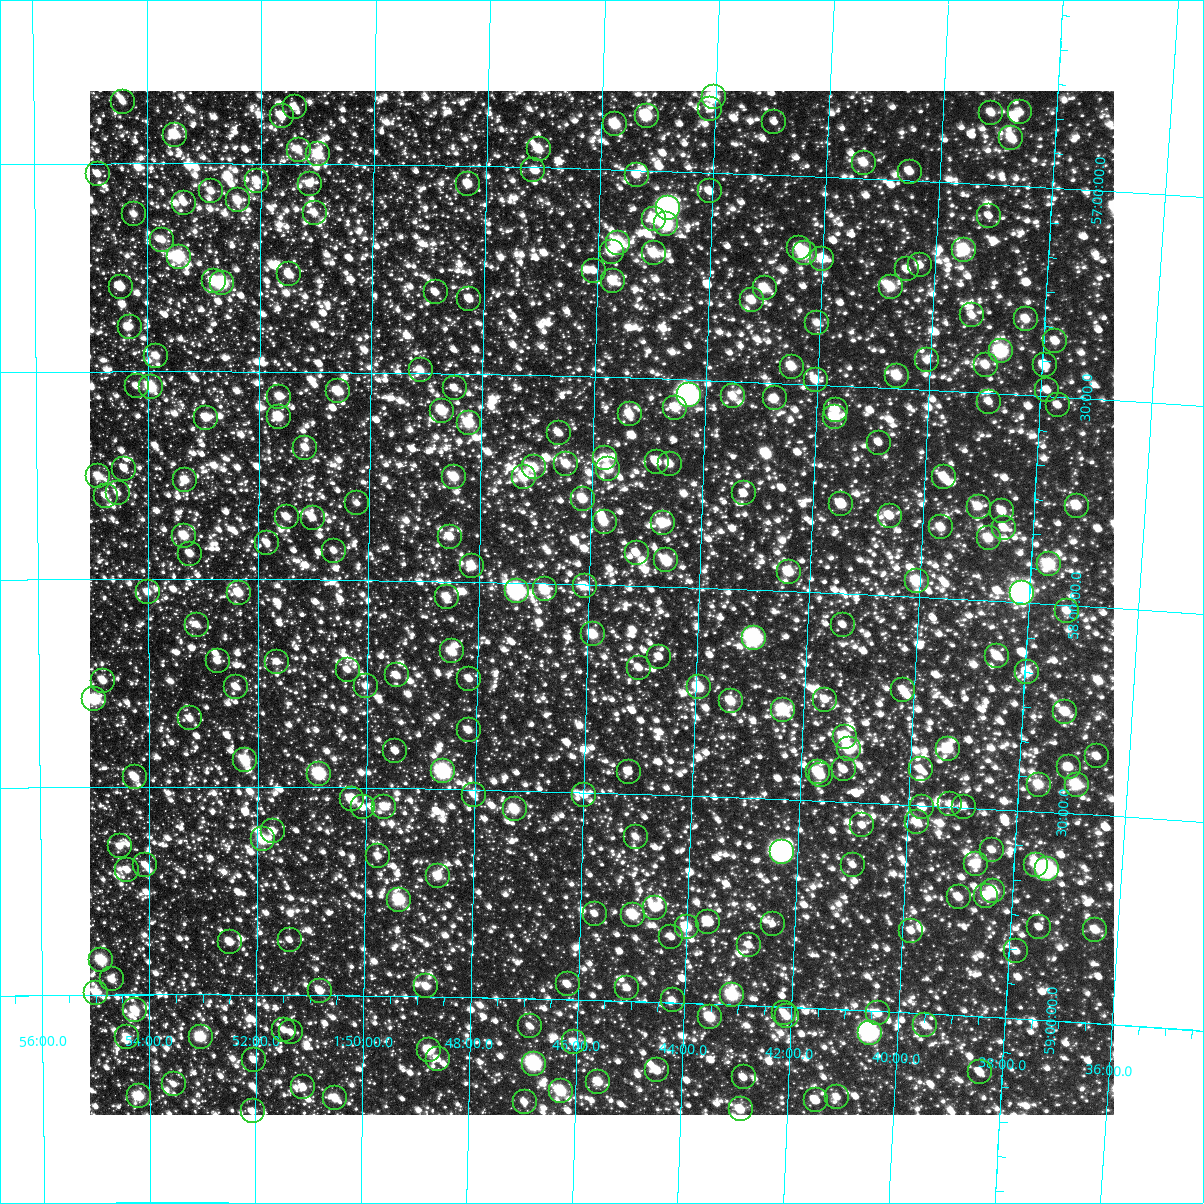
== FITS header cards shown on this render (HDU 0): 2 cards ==
NAXIS1  =                 1024
NAXIS2  =                 1024

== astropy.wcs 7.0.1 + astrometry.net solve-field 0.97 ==
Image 1024 x 1024 px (HDU 0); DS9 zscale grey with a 90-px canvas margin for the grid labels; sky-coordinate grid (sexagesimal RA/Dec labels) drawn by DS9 from the SOLVED WCS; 265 Tycho-2 reference stars matched to detected sources circled (green)
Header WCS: RA---TAN-SIP/DEC--TAN-SIP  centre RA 01:45:45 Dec +58:03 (26.44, +58.04 deg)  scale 8.66 arcsec/px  FOV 147.8' x 147.9'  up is +178 deg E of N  parity flipped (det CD > 0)
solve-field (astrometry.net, Tycho-2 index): VERIFIED the header's WCS against the Tycho-2 star catalogue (verified at 6 index scales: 13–265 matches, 0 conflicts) and refined it, rather than solving blind
Solved WCS: RA---TAN-SIP/DEC--TAN-SIP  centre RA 01:45:45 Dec +58:03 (26.44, +58.04 deg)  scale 8.66 arcsec/px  FOV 147.9' x 147.9'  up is +178 deg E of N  parity flipped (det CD > 0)
The solver's refit moves the header's centre by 0.58 arcsec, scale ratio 1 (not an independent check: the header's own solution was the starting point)
Tycho-2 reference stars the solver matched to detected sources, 265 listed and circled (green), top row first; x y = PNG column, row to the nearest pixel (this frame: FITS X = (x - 90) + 1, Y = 1024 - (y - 91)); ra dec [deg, ICRS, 3 dp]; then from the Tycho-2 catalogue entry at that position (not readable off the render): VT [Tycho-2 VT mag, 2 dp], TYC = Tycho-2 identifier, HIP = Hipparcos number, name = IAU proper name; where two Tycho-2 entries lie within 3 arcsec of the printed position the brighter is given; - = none
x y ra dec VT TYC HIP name
714 97 26.009 +56.819 8.89 3679-1729-1 - -
123 102 28.605 +56.852 10.98 3692-1234-1 - -
295 107 27.850 +56.863 11.18 3692-2384-1 - -
710 109 26.021 +56.847 10.22 3679-1618-1 - -
1020 112 24.660 +56.822 10.64 3679-821-1 - -
991 113 24.786 +56.827 10.51 3679-1266-1 - -
282 116 27.906 +56.886 10.10 3692-1282-1 - -
647 116 26.301 +56.868 8.51 3679-1979-1 - -
774 122 25.738 +56.873 11.19 3679-1133-1 - -
615 124 26.437 +56.891 9.05 3679-1603-1 - -
175 135 28.378 +56.931 9.22 3692-1690-1 - -
1011 138 24.692 +56.884 9.82 3679-1579-1 - -
539 149 26.772 +56.956 9.80 3692-899-1 - -
299 150 27.832 +56.966 10.27 3692-1626-1 - -
318 154 27.745 +56.977 9.23 3692-2048-1 8601 -
864 163 25.336 +56.962 9.99 3679-1671-1 - -
533 170 26.793 +57.007 10.95 3692-894-1 - -
910 172 25.132 +56.978 10.47 3679-1454-1 - -
98 174 28.718 +57.025 10.83 3692-1978-1 - -
637 175 26.336 +57.011 10.46 3679-1146-1 - -
257 181 28.016 +57.041 10.21 3692-2208-1 - -
310 184 27.781 +57.048 10.42 3692-2436-1 - -
468 184 27.081 +57.044 10.02 3692-988-1 - -
211 191 28.218 +57.067 10.52 3692-2402-1 - -
710 191 26.010 +57.046 11.05 3679-1208-1 - -
238 200 28.098 +57.089 9.82 3692-1568-1 - -
184 203 28.336 +57.095 10.94 3692-1328-1 - -
668 208 26.192 +57.089 6.24 3679-2248-1 8148 -
315 213 27.759 +57.117 10.60 3692-1474-1 - -
134 214 28.559 +57.122 10.75 3692-1922-1 - -
989 216 24.772 +57.075 11.42 3679-1288-1 - -
654 219 26.253 +57.117 10.04 3679-1332-1 8166 -
666 224 26.200 +57.128 8.15 3679-742-1 - -
162 240 28.434 +57.184 10.67 3692-2192-1 - -
618 243 26.409 +57.177 8.12 3679-765-1 - -
799 248 25.606 +57.173 10.54 3679-1809-1 - -
964 250 24.876 +57.160 8.62 3679-1205-1 - -
612 252 26.438 +57.199 9.41 3679-929-1 - -
654 253 26.250 +57.198 9.60 3679-908-1 - -
805 253 25.581 +57.185 8.36 3679-1356-1 7964 -
179 257 28.359 +57.224 8.32 3692-2007-1 8823 -
822 259 25.501 +57.198 9.92 3679-951-1 - -
920 265 25.066 +57.203 10.79 3679-1684-1 - -
907 269 25.123 +57.214 10.82 3679-778-1 - -
594 271 26.516 +57.245 10.49 3679-1927-1 - -
289 274 27.869 +57.266 9.93 3692-2017-1 - -
214 281 28.203 +57.284 9.69 3692-1687-1 - -
613 281 26.430 +57.269 9.94 3679-1113-1 - -
222 283 28.170 +57.288 8.15 3692-2059-1 - -
121 287 28.619 +57.297 10.85 3692-1577-1 - -
891 287 25.193 +57.258 9.61 3679-922-1 - -
765 288 25.753 +57.273 9.40 3679-1780-1 - -
436 292 27.216 +57.305 10.70 3692-1691-1 - -
469 299 27.066 +57.319 10.69 3692-1004-1 - -
752 300 25.806 +57.303 10.01 3679-1023-1 - -
972 315 24.825 +57.316 10.60 3679-1305-1 - -
1026 319 24.584 +57.318 10.12 3679-1140-1 - -
817 323 25.512 +57.352 10.60 3679-1012-1 - -
130 327 28.580 +57.394 10.68 3692-1309-1 - -
1055 341 24.446 +57.367 10.50 3679-1498-1 - -
1001 351 24.687 +57.399 8.10 3679-898-1 - -
156 356 28.462 +57.463 10.20 3692-1329-1 - -
927 360 25.014 +57.429 10.93 3679-1165-1 - -
986 365 24.752 +57.433 10.62 3679-1362-1 - -
1045 365 24.487 +57.427 9.86 3679-1094-1 - -
792 367 25.617 +57.460 9.60 3679-893-1 - -
421 370 27.278 +57.493 10.50 3692-1731-1 - -
897 376 25.146 +57.470 9.49 3679-1297-1 - -
816 380 25.509 +57.489 10.42 3679-1864-1 - -
137 386 28.550 +57.536 10.94 3692-1287-1 - -
151 387 28.485 +57.538 8.77 3692-1437-1 - -
455 388 27.124 +57.535 10.84 3692-936-1 - -
1047 390 24.470 +57.486 11.41 3679-983-1 - -
338 391 27.646 +57.546 9.36 3692-1185-1 - -
689 395 26.075 +57.537 6.29 3679-2209-1 8115 -
733 396 25.877 +57.536 10.09 3679-859-1 - -
279 397 27.910 +57.561 10.29 3692-752-1 - -
775 398 25.686 +57.537 10.71 3679-767-1 - -
989 402 24.728 +57.521 11.55 3679-899-1 - -
1058 405 24.419 +57.521 10.88 3679-1286-1 - -
675 408 26.133 +57.569 9.92 3679-913-1 - -
836 410 25.412 +57.559 10.54 3679-1026-1 - -
442 411 27.179 +57.590 9.21 3692-726-1 - -
630 414 26.336 +57.587 10.02 3679-679-1 - -
279 417 27.912 +57.609 9.23 3692-626-1 - -
835 417 25.416 +57.577 9.59 3679-1382-1 - -
206 418 28.238 +57.612 9.95 3692-286-1 - -
469 423 27.058 +57.618 9.02 3692-430-1 - -
559 433 26.653 +57.637 10.63 3679-44-1 - -
879 443 25.213 +57.633 11.14 3679-34-1 - -
305 448 27.791 +57.683 10.32 3692-188-1 - -
605 458 26.440 +57.695 10.53 3679-685-1 - -
657 462 26.207 +57.700 10.52 3679-669-1 - -
566 464 26.616 +57.712 10.04 3679-637-1 - -
670 464 26.150 +57.704 10.16 3679-191-1 - -
534 467 26.759 +57.722 9.63 3692-678-1 - -
124 469 28.606 +57.735 11.08 3692-212-1 - -
608 469 26.426 +57.720 9.21 3679-655-1 - -
98 476 28.724 +57.751 9.97 3692-518-1 - -
454 477 27.119 +57.749 9.31 3692-294-1 - -
524 477 26.803 +57.745 9.57 3692-136-1 8313 -
944 477 24.911 +57.709 9.90 3679-388-1 - -
185 480 28.333 +57.762 10.00 3692-138-1 - -
118 493 28.636 +57.793 10.81 3692-809-1 - -
744 493 25.810 +57.769 10.70 3679-512-1 - -
106 496 28.691 +57.799 10.47 3692-745-1 - -
583 499 26.536 +57.794 9.66 3679-514-1 - -
357 503 27.556 +57.815 10.93 3692-737-1 - -
841 504 25.369 +57.785 9.71 3679-160-1 - -
1077 506 24.308 +57.759 9.35 3679-639-1 7548 -
979 507 24.750 +57.775 10.99 3679-621-1 - -
1002 511 24.643 +57.783 10.52 3679-692-1 - -
890 516 25.148 +57.808 10.01 3679-587-1 - -
287 517 27.873 +57.850 10.29 3692-533-1 - -
313 518 27.756 +57.851 10.35 3692-521-1 - -
605 522 26.436 +57.848 9.61 3679-279-1 - -
663 523 26.172 +57.847 9.31 3679-43-1 - -
941 527 24.914 +57.830 10.01 3679-209-1 - -
1004 528 24.630 +57.823 11.00 3679-354-1 - -
184 536 28.337 +57.896 9.36 3692-819-1 - -
450 537 27.132 +57.892 10.48 3692-830-1 - -
989 538 24.697 +57.849 9.65 3679-256-1 - -
267 543 27.961 +57.912 10.91 3692-739-1 - -
334 551 27.658 +57.930 10.72 3692-659-1 - -
637 553 26.287 +57.921 10.51 3679-465-1 - -
190 554 28.309 +57.939 10.38 3692-649-1 - -
666 560 26.151 +57.936 9.28 3679-408-1 - -
1049 564 24.416 +57.905 8.81 3679-617-1 - -
472 566 27.032 +57.962 9.64 3692-487-1 - -
789 572 25.593 +57.953 9.46 3679-425-1 - -
917 581 25.013 +57.961 9.02 3679-153-1 - -
585 586 26.516 +58.004 9.77 3679-4-1 - -
545 589 26.697 +58.015 9.09 3692-423-1 - -
517 591 26.825 +58.021 6.88 3692-191-1 8321 -
148 592 28.502 +58.032 10.19 3692-141-1 - -
239 593 28.088 +58.033 9.61 3692-265-1 - -
1022 593 24.532 +57.978 5.70 3679-2303-1 7617 -
447 597 27.143 +58.037 10.37 3692-341-1 - -
1067 611 24.324 +58.014 10.56 3679-235-1 - -
197 625 28.279 +58.110 10.74 3692-151-1 - -
843 625 25.338 +58.075 11.41 3679-241-1 - -
593 634 26.475 +58.120 9.28 3679-544-1 - -
754 638 25.741 +58.116 7.08 3679-40-1 8019 -
452 651 27.116 +58.169 9.50 3696-1790-1 - -
997 656 24.628 +58.132 10.19 3683-2162-1 - -
659 657 26.168 +58.169 10.68 3683-732-1 - -
218 661 28.184 +58.197 10.57 3696-1046-1 - -
277 662 27.911 +58.198 10.91 3696-1722-1 - -
639 668 26.259 +58.197 10.92 3683-1752-1 - -
348 670 27.589 +58.217 10.89 3696-984-1 - -
1027 672 24.487 +58.167 9.82 3683-1208-1 - -
397 675 27.366 +58.228 10.47 3696-1990-1 - -
469 679 27.034 +58.234 10.92 3696-750-1 - -
103 681 28.706 +58.244 10.46 3696-1150-1 - -
366 686 27.505 +58.256 10.79 3696-1064-1 - -
236 687 28.101 +58.259 10.62 3696-1246-1 - -
699 687 25.984 +58.239 8.98 3683-1828-1 - -
903 690 25.051 +58.224 10.80 3683-1366-1 - -
94 699 28.747 +58.290 8.59 3696-926-1 - -
825 700 25.404 +58.257 10.90 3683-1574-1 - -
731 701 25.834 +58.269 9.68 3683-2024-1 - -
783 710 25.595 +58.286 8.50 3683-1628-1 - -
1065 712 24.303 +58.256 9.95 3683-2164-1 - -
190 718 28.310 +58.336 10.61 3696-1772-1 - -
469 730 27.031 +58.358 10.72 3696-1846-1 - -
845 737 25.308 +58.345 8.95 3683-922-1 7868 -
849 749 25.284 +58.373 8.92 3683-1938-1 - -
948 749 24.830 +58.361 9.48 3683-1822-1 - -
395 751 27.366 +58.410 11.20 3696-1460-1 - -
1097 756 24.147 +58.359 10.92 3683-860-1 - -
245 760 28.057 +58.435 9.41 3696-1820-1 8725 -
1069 767 24.272 +58.389 10.53 3683-1974-1 - -
844 769 25.304 +58.423 10.70 3683-176-1 - -
921 769 24.952 +58.414 10.62 3683-852-1 - -
443 771 27.146 +58.458 7.46 3696-968-1 8415 -
629 772 26.292 +58.448 11.02 3683-1030-1 - -
818 772 25.424 +58.431 9.93 3683-1336-1 - -
319 774 27.715 +58.468 8.01 3696-872-1 8586 -
821 775 25.410 +58.439 9.87 3683-1130-1 - -
135 777 28.564 +58.476 9.85 3696-1670-1 - -
1039 785 24.405 +58.435 9.59 3683-932-1 - -
1077 785 24.231 +58.430 8.93 3683-1814-1 - -
474 795 27.003 +58.512 10.90 3696-698-1 - -
584 795 26.493 +58.507 10.61 3683-1390-1 - -
352 799 27.562 +58.528 9.01 3696-1464-1 - -
950 804 24.808 +58.494 11.04 3683-1864-1 - -
363 807 27.514 +58.547 11.59 3696-1000-1 - -
384 807 27.414 +58.545 10.13 3696-1730-1 - -
922 807 24.934 +58.505 10.41 3683-1706-1 - -
964 807 24.743 +58.498 10.98 3683-1884-1 - -
515 809 26.813 +58.546 9.11 3696-2034-1 - -
917 822 24.955 +58.541 10.29 3683-742-1 - -
862 825 25.208 +58.555 11.17 3683-352-1 - -
273 831 27.925 +58.607 10.57 3696-1798-1 - -
636 837 26.249 +58.604 11.14 3683-72-1 - -
263 839 27.973 +58.626 9.71 3696-1804-1 - -
120 846 28.635 +58.643 10.70 3696-828-1 - -
992 850 24.604 +58.598 10.78 3683-86-1 - -
782 852 25.574 +58.628 6.34 3683-914-1 7963 -
378 856 27.439 +58.664 10.78 3696-792-1 - -
976 864 24.675 +58.635 9.72 3683-46-1 - -
145 865 28.516 +58.688 10.59 3696-1570-1 - -
853 865 25.242 +58.652 11.18 3683-608-1 - -
1036 865 24.399 +58.628 10.29 3683-680-1 - -
1047 869 24.345 +58.637 7.26 3683-1540-1 7559 -
127 870 28.599 +58.700 10.54 3696-856-1 - -
438 876 27.162 +58.710 9.74 3696-1042-1 - -
993 891 24.586 +58.698 9.22 3683-762-1 - -
986 896 24.619 +58.710 10.03 3683-258-1 - -
959 897 24.746 +58.716 10.19 3683-2086-1 - -
399 900 27.339 +58.768 8.47 3696-2584-1 - -
655 908 26.152 +58.774 10.40 3683-1104-1 - -
595 914 26.430 +58.792 10.93 3683-544-1 - -
633 915 26.253 +58.791 8.85 3683-128-1 8165 -
708 922 25.902 +58.802 10.92 3683-1684-1 - -
773 924 25.602 +58.801 11.51 3683-1044-1 - -
687 927 26.000 +58.817 9.24 3683-1892-1 - -
1039 927 24.366 +58.777 11.29 3683-2136-1 - -
1095 930 24.104 +58.776 10.02 3683-192-1 - -
911 931 24.958 +58.803 10.73 3683-1984-1 - -
671 937 26.071 +58.842 10.81 3683-1170-1 - -
290 940 27.846 +58.868 11.32 3696-2533-1 - -
230 942 28.124 +58.874 10.15 3696-2139-1 - -
749 945 25.708 +58.855 10.99 3683-666-1 - -
1016 951 24.464 +58.838 10.90 3683-1996-1 - -
101 960 28.722 +58.916 8.65 3696-2542-1 - -
112 979 28.673 +58.963 10.40 3696-2406-1 - -
568 984 26.547 +58.963 10.67 3683-2054-1 - -
426 986 27.206 +58.976 10.09 3696-1907-1 - -
627 988 26.268 +58.968 10.83 3683-268-1 - -
320 991 27.702 +58.990 10.16 3696-2233-1 - -
96 993 28.749 +58.995 9.66 3696-2005-1 - -
732 995 25.777 +58.976 8.42 3683-730-1 - -
673 1000 26.055 +58.994 10.86 3683-758-1 - -
135 1010 28.567 +59.038 9.46 3696-2434-1 - -
784 1013 25.531 +59.015 11.35 3683-378-1 - -
878 1013 25.094 +59.005 10.29 3683-714-1 - -
787 1016 25.519 +59.022 10.35 3683-1314-1 - -
710 1017 25.876 +59.032 9.18 3683-212-1 - -
925 1025 24.870 +59.028 10.52 3683-64-1 - -
530 1026 26.718 +59.067 10.96 3696-2587-1 - -
284 1030 27.869 +59.085 10.65 3696-2594-1 - -
291 1032 27.836 +59.090 11.23 3696-1035-1 - -
870 1033 25.129 +59.053 6.95 3683-102-1 7812 -
127 1037 28.603 +59.103 10.10 3696-2324-1 - -
201 1037 28.259 +59.102 8.87 3696-2099-1 8791 -
574 1042 26.512 +59.102 10.34 3683-1973-1 8237 -
429 1050 27.188 +59.129 9.09 3696-2317-1 - -
438 1059 27.148 +59.149 10.96 3696-2338-1 - -
254 1060 28.010 +59.156 10.88 3696-1241-1 - -
534 1064 26.697 +59.156 7.43 3696-2057-1 8288 -
657 1070 26.118 +59.164 10.22 3683-1845-1 - -
980 1072 24.603 +59.133 11.41 3683-1559-1 - -
744 1077 25.710 +59.174 10.71 3683-2093-1 - -
598 1082 26.391 +59.195 9.61 3683-1787-1 - -
174 1084 28.385 +59.216 11.32 3696-2264-1 - -
303 1087 27.777 +59.222 11.18 3696-1013-1 - -
561 1091 26.565 +59.221 8.70 3683-1541-1 - -
139 1096 28.550 +59.245 9.10 3696-1961-1 - -
837 1097 25.267 +59.211 10.76 3683-1585-1 - -
335 1098 27.626 +59.247 10.14 3696-2153-1 - -
816 1100 25.367 +59.221 11.39 3683-1639-1 - -
525 1102 26.734 +59.249 11.18 3696-1093-1 - -
741 1109 25.718 +59.250 9.84 3683-1375-1 - -
253 1111 28.015 +59.281 10.56 3696-2327-1 - -